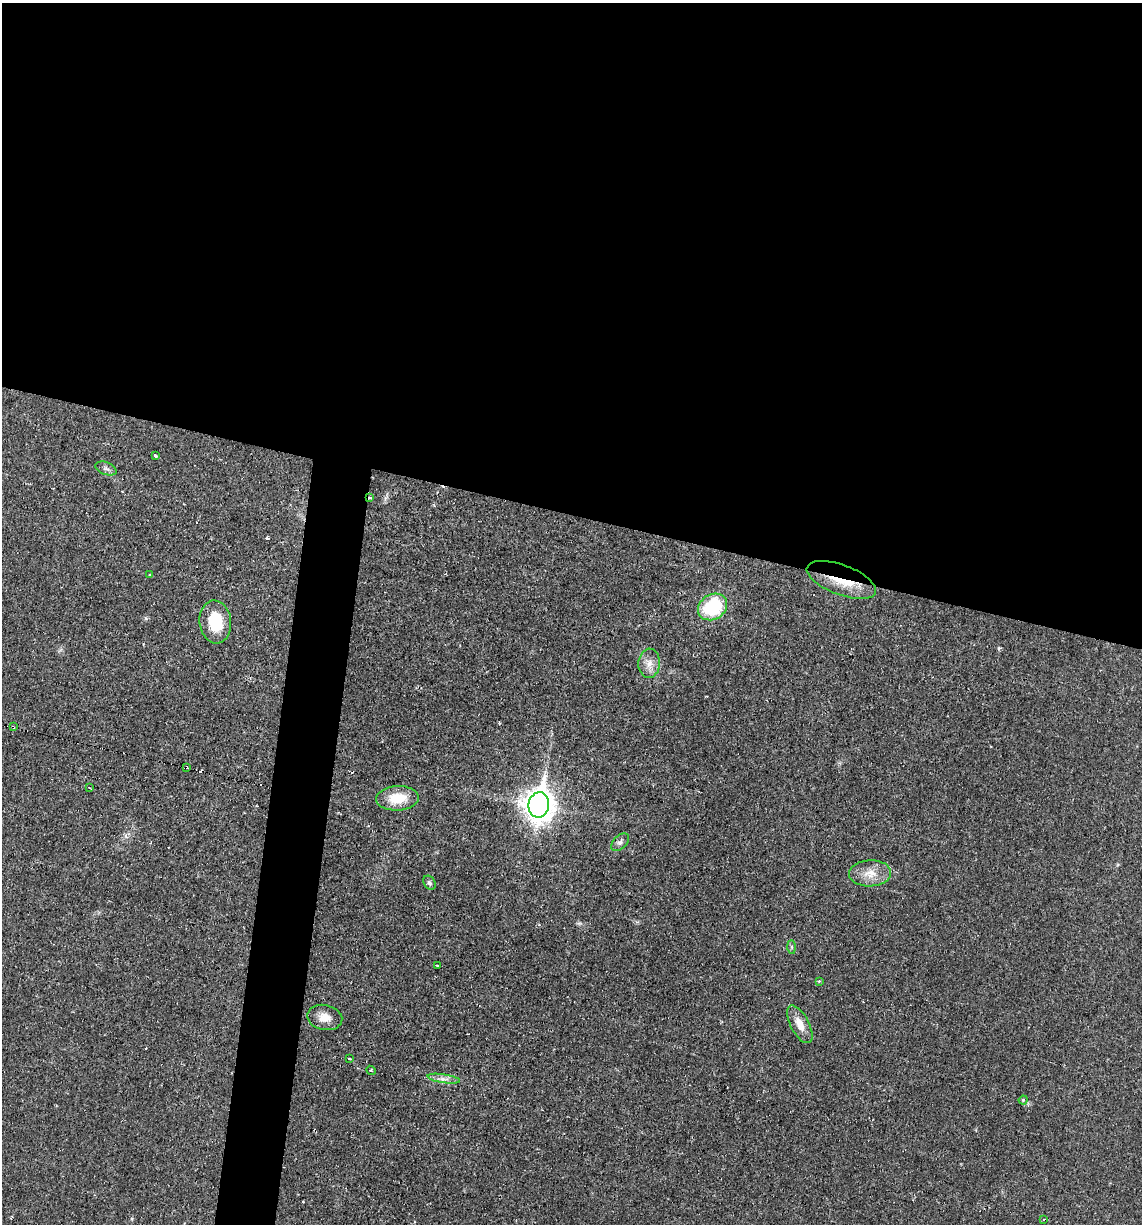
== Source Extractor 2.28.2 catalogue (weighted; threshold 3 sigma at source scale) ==
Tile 3 of 4 x 4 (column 3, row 1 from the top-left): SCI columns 2393-3532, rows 3667-4888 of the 4907 x 4888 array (HDU 1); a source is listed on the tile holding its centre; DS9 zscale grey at full resolution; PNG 1144 x 1226 px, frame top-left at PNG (2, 3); each listed source drawn as its Kron ellipse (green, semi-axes under 4 px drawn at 4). Shown black and unused: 45% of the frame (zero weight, under 2 of 3 exposures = <1% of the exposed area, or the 3 px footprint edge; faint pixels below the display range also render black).
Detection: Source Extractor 2.28.2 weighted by HDU 2 'WHT'; one run over the whole footprint, this tile lists its part. Background 0.0287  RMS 0.0049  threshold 0.0221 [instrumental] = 3 sigma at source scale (4.5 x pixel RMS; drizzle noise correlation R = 1.50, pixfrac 1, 0.05/0.05 arcsec/px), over >= 5 px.
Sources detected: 32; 6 cosmic-ray / hot-pixel residue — neither listed nor drawn; the other 26 listed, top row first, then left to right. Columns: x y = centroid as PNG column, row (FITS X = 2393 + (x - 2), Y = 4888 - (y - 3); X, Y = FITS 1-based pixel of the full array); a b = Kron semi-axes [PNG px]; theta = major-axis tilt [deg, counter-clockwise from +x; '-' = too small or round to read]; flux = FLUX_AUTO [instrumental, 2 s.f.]
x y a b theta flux
155 456 3 3 - 2.5
106 468 11 6 -20 1.8
370 498 4 3 - 0.89
150 575 3 3 - 0.46
841 580 36 15 -21 17
713 607 15 12 33 31
215 622 21 16 -84 17
649 663 14 11 86 4.5
13 727 3 3 - 0.53
186 767 3 2 - 0.87
90 788 4 2 - 0.37
397 798 21 12 3 12
539 805 13 10 82 700
620 842 11 6 44 1.7
870 873 21 13 3 7.5
429 883 7 5 -57 1.1
792 947 7 4 -89 0.84
438 965 4 3 - 1.2
819 981 3 3 - 0.45
325 1017 18 12 -11 5.9
800 1024 21 9 -63 6.1
349 1059 3 3 - 0.87
371 1070 5 4 - 0.79
444 1079 16 4 -9 2.5
1023 1100 4 4 - 0.79
1043 1219 3 3 - 1.3
Overlapping masked pixels (flux is a lower limit): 4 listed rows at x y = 370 498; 841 580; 13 727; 186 767
Unlisted compact peaks at least as high as the median listed source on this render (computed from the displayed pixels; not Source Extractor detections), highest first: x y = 999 648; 146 618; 579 923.